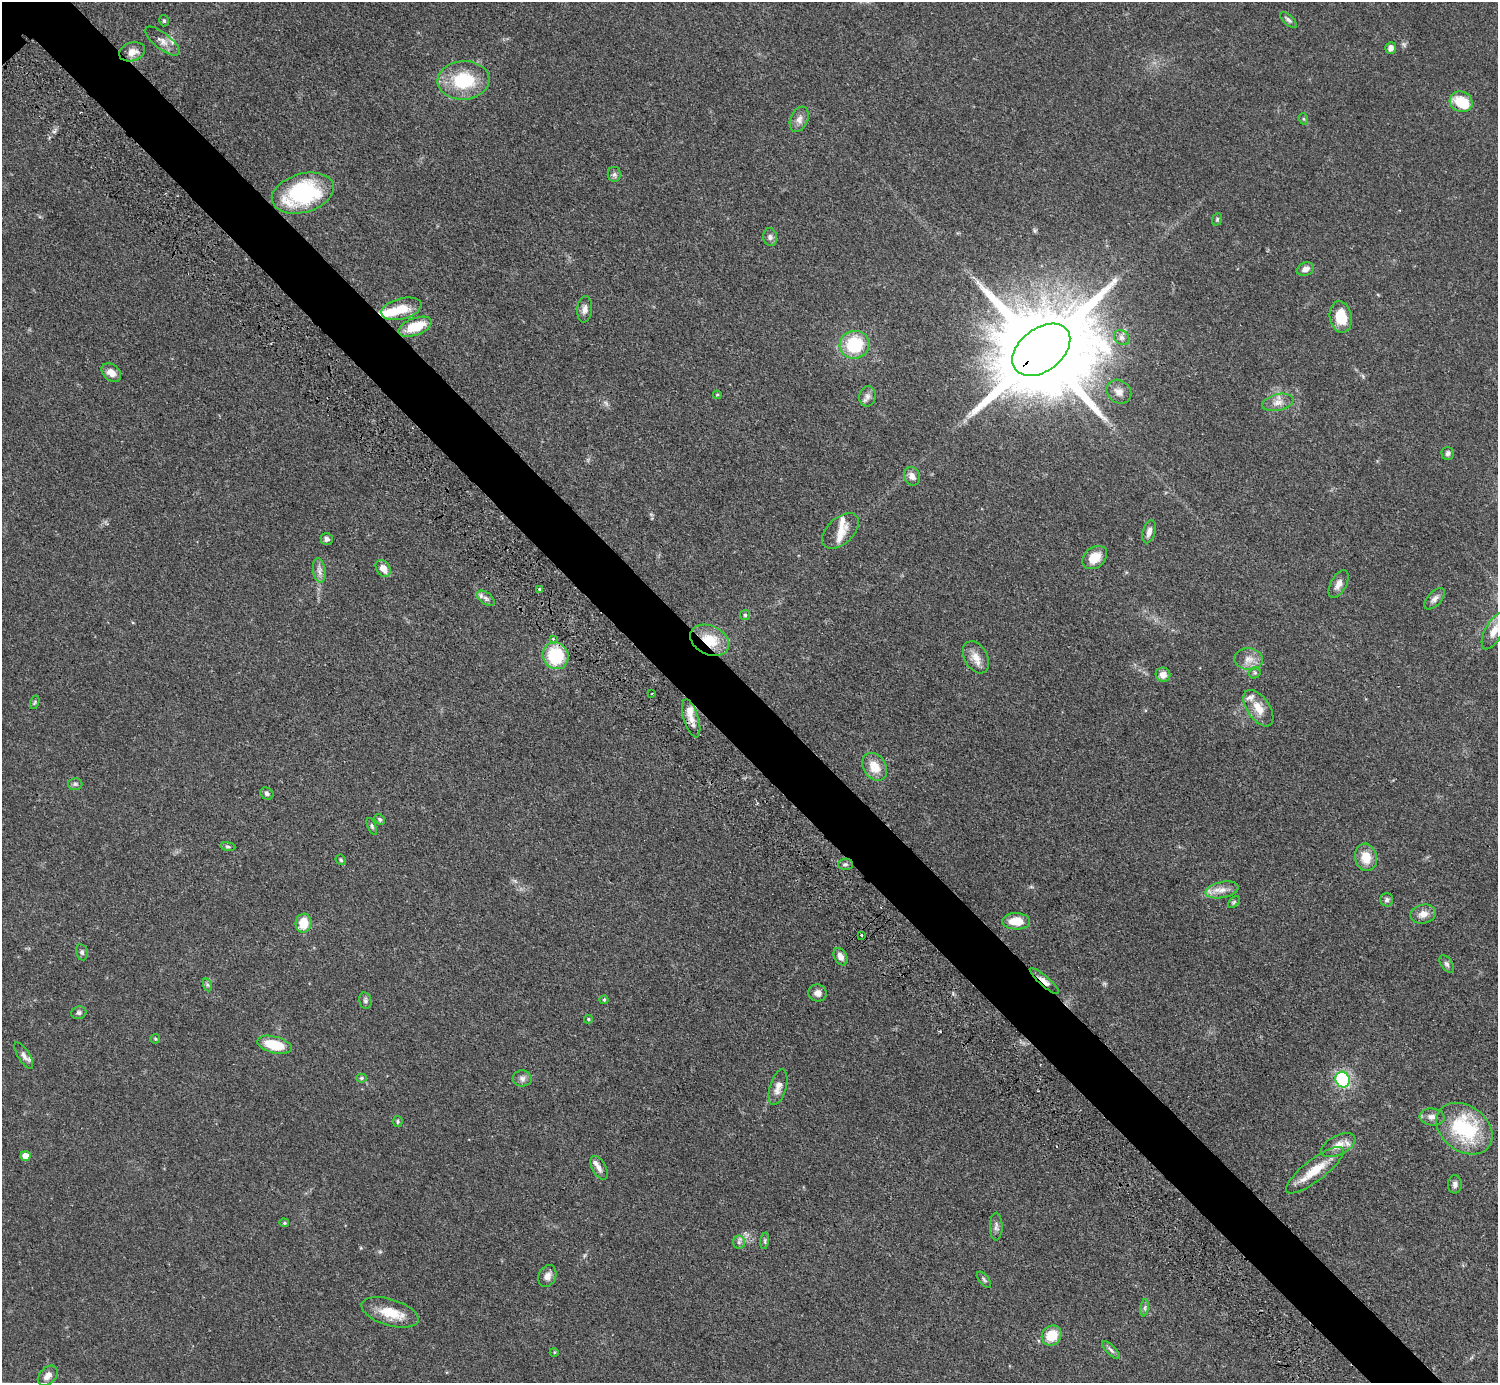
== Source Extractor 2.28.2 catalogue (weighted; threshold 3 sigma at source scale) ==
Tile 6 of 4 x 4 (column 2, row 2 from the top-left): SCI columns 1541-3036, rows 3103-4483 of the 6034 x 6030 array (HDU 1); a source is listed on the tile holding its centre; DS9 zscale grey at full resolution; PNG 1500 x 1385 px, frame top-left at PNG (2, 2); each listed source drawn as its Kron ellipse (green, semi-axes under 4 px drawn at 4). Shown black and unused: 5% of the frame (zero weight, under 3 of 5 exposures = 3% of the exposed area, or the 3 px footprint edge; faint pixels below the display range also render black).
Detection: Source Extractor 2.28.2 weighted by HDU 2 'WHT'; one run over the whole footprint, this tile lists its part. Background 0.0615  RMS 0.0038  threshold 0.017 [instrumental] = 3 sigma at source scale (4.5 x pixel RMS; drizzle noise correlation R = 1.50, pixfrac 1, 0.05/0.05 arcsec/px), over >= 5 px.
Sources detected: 116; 2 inside a brighter object's white glare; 2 cosmic-ray / hot-pixel residue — neither listed nor drawn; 8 inside a brighter listed object's ellipse — not listed separately; the other 104 listed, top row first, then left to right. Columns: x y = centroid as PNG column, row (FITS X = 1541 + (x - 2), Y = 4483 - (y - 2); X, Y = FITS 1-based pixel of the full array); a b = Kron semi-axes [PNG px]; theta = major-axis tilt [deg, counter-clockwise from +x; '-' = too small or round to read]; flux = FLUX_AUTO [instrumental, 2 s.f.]
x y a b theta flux
1288 20 10 5 -41 1
164 21 5 4 - 0.56
162 41 21 8 -39 3
1391 48 6 5 - 1.8
132 52 13 9 17 3.2
463 80 26 19 3 20
1461 102 11 10 - 9.8
799 119 13 8 68 2.3
1304 119 6 4 -70 0.53
614 174 7 6 - 0.98
303 193 32 19 16 43
1217 219 6 4 70 0.54
770 237 9 7 -82 1.2
1306 269 9 6 21 1.8
401 309 20 10 15 8.7
585 309 13 7 85 1.9
1341 317 16 11 -79 8.6
415 327 17 8 20 10
1122 338 8 6 -43 1.3
855 345 15 14 - 18
1041 350 32 21 38 9800
111 373 11 8 -40 3.1
1119 392 13 11 -39 2.8
717 395 4 4 - 0.4
868 396 10 8 78 1.8
1278 402 16 8 12 2.9
1448 453 6 6 - 1.1
912 476 9 7 -68 2.5
840 531 22 13 42 4.8
1149 532 12 6 74 1.8
327 539 6 5 - 1.4
1095 558 14 10 39 5.5
383 568 9 6 -56 3.3
319 571 12 6 -81 1.9
1339 584 15 7 62 2.4
540 589 3 2 - 0.57
486 598 10 5 -37 1.1
1435 599 13 7 48 1.7
745 615 5 5 - 0.6
1494 631 20 9 62 4.3
553 639 3 3 - 0.72
710 640 20 14 -26 11
556 656 14 12 -56 20
976 657 17 11 -60 4.1
1249 659 14 10 -4 3.5
1255 673 6 5 - 0.68
1163 675 7 7 - 2.7
652 694 3 2 - 0.46
35 702 7 4 72 0.55
1258 708 21 11 -56 5.2
691 718 20 7 -73 3.7
875 767 15 11 -56 6.3
75 784 7 6 - 0.87
267 793 7 5 -32 1.1
380 819 6 4 -41 0.66
372 826 9 4 -67 0.66
228 846 7 4 -9 0.64
1366 857 14 11 -78 6.3
341 860 5 4 - 0.58
845 864 7 5 3 0.87
1222 890 17 8 11 3.4
1387 900 7 6 - 0.94
1234 902 7 4 45 0.64
1423 914 13 9 13 3.1
1016 921 14 8 -2 6.4
303 923 9 8 - 7.1
861 935 3 2 - 0.37
82 952 8 6 -78 0.87
840 957 9 6 -60 2.5
1447 964 10 5 -56 1
1044 981 19 5 -41 2.3
208 985 7 4 -70 0.71
817 993 9 8 - 2.2
365 1000 8 6 -79 0.93
604 1000 4 4 - 0.44
79 1013 7 6 - 0.96
588 1019 4 4 - 0.47
155 1039 5 4 - 0.46
274 1045 17 8 -14 11
24 1056 15 5 -58 1.5
361 1078 5 4 - 0.63
522 1078 9 8 - 1.5
1343 1080 8 7 - 38
778 1087 18 8 74 2.9
1432 1117 12 8 -5 2.3
398 1121 5 4 - 0.55
1464 1129 31 22 -37 31
1338 1145 18 9 27 3.7
25 1156 5 5 - 4.4
599 1168 13 7 -61 1.8
1315 1170 35 11 38 9.3
1455 1184 9 7 89 1.5
284 1223 5 4 - 0.49
996 1227 14 6 -90 1.5
765 1241 8 4 82 0.58
739 1242 6 6 - 1
547 1276 11 8 65 2.1
984 1280 9 4 -53 0.72
1145 1308 9 4 82 0.9
390 1312 29 13 -17 8.7
1052 1335 10 9 - 7.6
1111 1350 12 4 -45 1.1
554 1352 4 3 - 0.33
48 1376 11 8 46 2.7
Overlapping masked pixels (flux is a lower limit): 3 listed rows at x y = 1041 350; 710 640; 1044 981
Isophote crosses this tile's border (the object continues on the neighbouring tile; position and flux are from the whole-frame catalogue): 1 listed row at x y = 1494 631